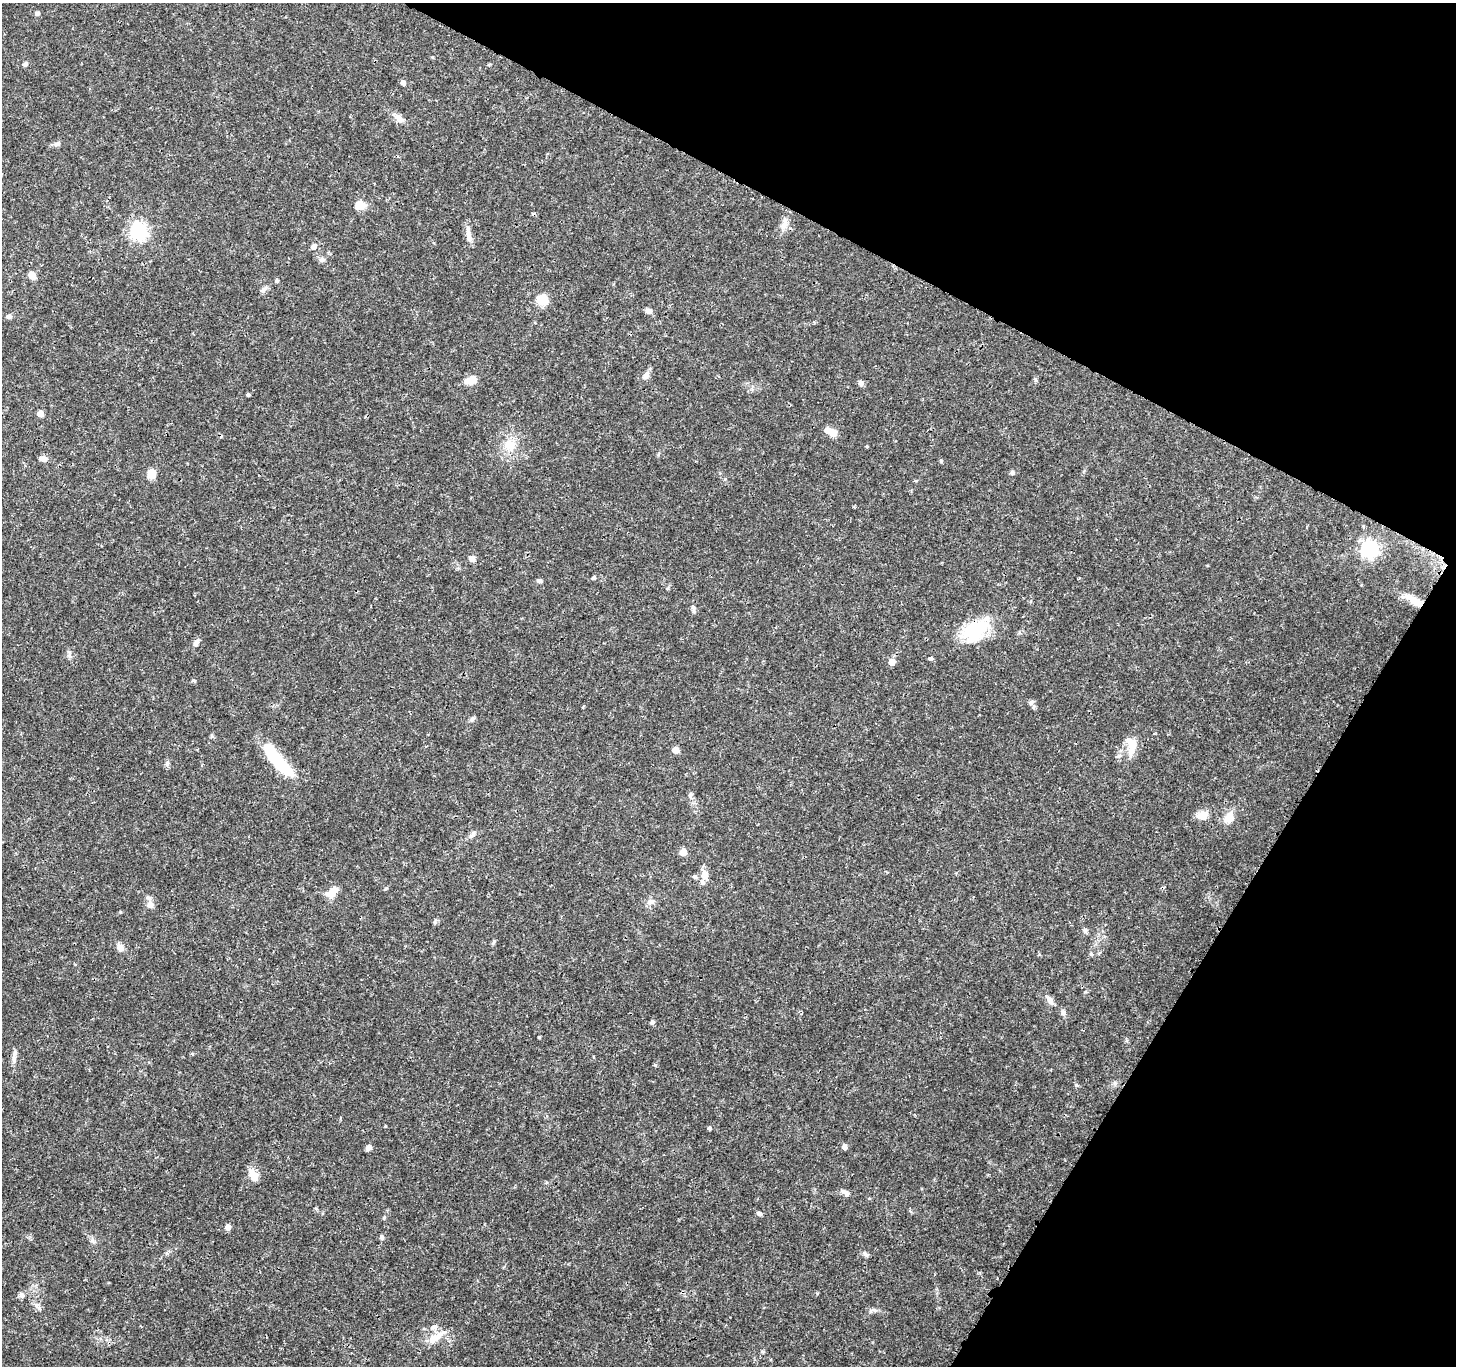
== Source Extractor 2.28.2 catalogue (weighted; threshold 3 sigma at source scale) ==
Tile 8 of 4 x 4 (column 4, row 2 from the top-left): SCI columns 4371-5824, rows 2925-4288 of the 5834 x 5916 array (HDU 1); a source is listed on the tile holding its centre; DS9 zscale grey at full resolution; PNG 1458 x 1368 px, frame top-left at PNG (2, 3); no overlay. Shown black and unused: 25% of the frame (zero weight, under 3 of 4 exposures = <1% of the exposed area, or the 3 px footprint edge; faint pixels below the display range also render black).
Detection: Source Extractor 2.28.2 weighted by HDU 2 'WHT'; one run over the whole footprint, this tile lists its part. Background 0.0345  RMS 0.0022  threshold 0.00979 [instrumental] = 3 sigma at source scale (4.5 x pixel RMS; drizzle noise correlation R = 1.50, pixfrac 1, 0.0396/0.0396 arcsec/px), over >= 5 px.
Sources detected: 87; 1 inside a brighter object's white glare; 2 cosmic-ray / hot-pixel residue — not listed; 3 inside a brighter listed object's ellipse — not listed separately; the other 81 listed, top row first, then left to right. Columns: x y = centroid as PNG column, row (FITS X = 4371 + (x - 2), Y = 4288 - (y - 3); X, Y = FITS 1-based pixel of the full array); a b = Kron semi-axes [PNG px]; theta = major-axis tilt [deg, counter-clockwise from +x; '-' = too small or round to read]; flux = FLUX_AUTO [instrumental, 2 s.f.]
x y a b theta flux
37 13 5 5 - 0.57
25 64 6 5 - 0.46
403 83 5 5 - 0.92
399 118 12 8 -44 1.5
56 144 9 6 10 0.66
360 205 11 9 10 3
784 224 16 8 69 1.6
138 231 7 6 - 68
468 234 22 6 -79 1.5
313 246 7 6 - 0.98
322 259 8 6 26 0.65
32 275 7 5 -51 2.2
277 281 4 4 - 0.44
264 289 11 4 42 0.63
542 300 6 5 - 15
649 311 8 7 - 0.87
9 316 7 6 - 0.6
646 375 13 7 57 1.1
471 380 14 9 19 2.3
1036 380 6 3 -71 0.34
860 383 8 7 - 0.58
248 395 3 3 - 0.33
40 414 5 4 - 2.3
833 433 7 6 - 2.8
510 445 18 16 -85 4.1
867 446 4 3 - 0.22
42 458 10 6 -15 1
941 461 5 4 - 0.25
1012 473 6 5 - 0.46
152 474 11 9 67 2.1
1369 549 7 7 - 79
472 559 7 7 - 1
594 578 5 4 - 0.51
540 581 6 5 - 0.58
1413 600 29 8 -31 3.4
693 609 12 4 -77 0.55
975 630 37 22 28 11
196 643 9 6 66 0.93
930 658 4 3 - 1.3
892 662 7 6 - 1.5
1031 702 8 5 44 0.49
1132 746 23 11 82 3.4
675 750 5 5 - 2.4
278 760 41 10 -49 16
167 763 8 5 64 0.55
690 795 8 6 63 0.55
1203 815 14 9 7 2.5
1229 817 17 11 59 2.3
473 834 10 6 57 0.68
683 852 5 5 - 4.1
705 874 14 9 -86 1.6
695 876 6 5 - 0.39
332 892 11 7 41 3.7
650 902 10 7 2 0.99
150 904 10 9 - 1.2
120 912 4 4 - 0.22
434 922 6 4 89 0.34
1085 930 7 6 - 0.52
494 942 7 4 81 0.34
120 947 8 7 - 1.3
1091 954 6 4 -72 0.27
1050 1000 13 7 -59 1.1
1063 1013 8 6 -73 0.66
652 1022 5 5 - 0.55
539 1037 3 3 - 0.2
14 1059 12 7 -84 1.1
1076 1085 6 4 -46 0.31
709 1128 5 4 - 0.36
844 1146 5 5 - 1.2
368 1147 7 5 41 0.83
253 1175 16 9 -59 2.2
846 1193 12 6 -29 0.86
759 1214 6 5 - 0.53
384 1217 5 4 - 0.24
228 1227 5 5 - 1.5
382 1237 6 5 - 0.57
865 1254 9 5 -40 0.58
22 1295 7 6 - 0.68
37 1305 7 6 - 0.62
434 1327 9 7 -1 0.93
435 1337 29 9 31 3.3
Overlapping masked pixels (flux is a lower limit): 2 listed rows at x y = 1413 600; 975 630
Unlisted compact peaks at least as high as the median listed source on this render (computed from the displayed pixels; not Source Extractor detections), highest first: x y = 655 1065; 92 1241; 874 1310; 385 889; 817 1293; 316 1208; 472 719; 385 1126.